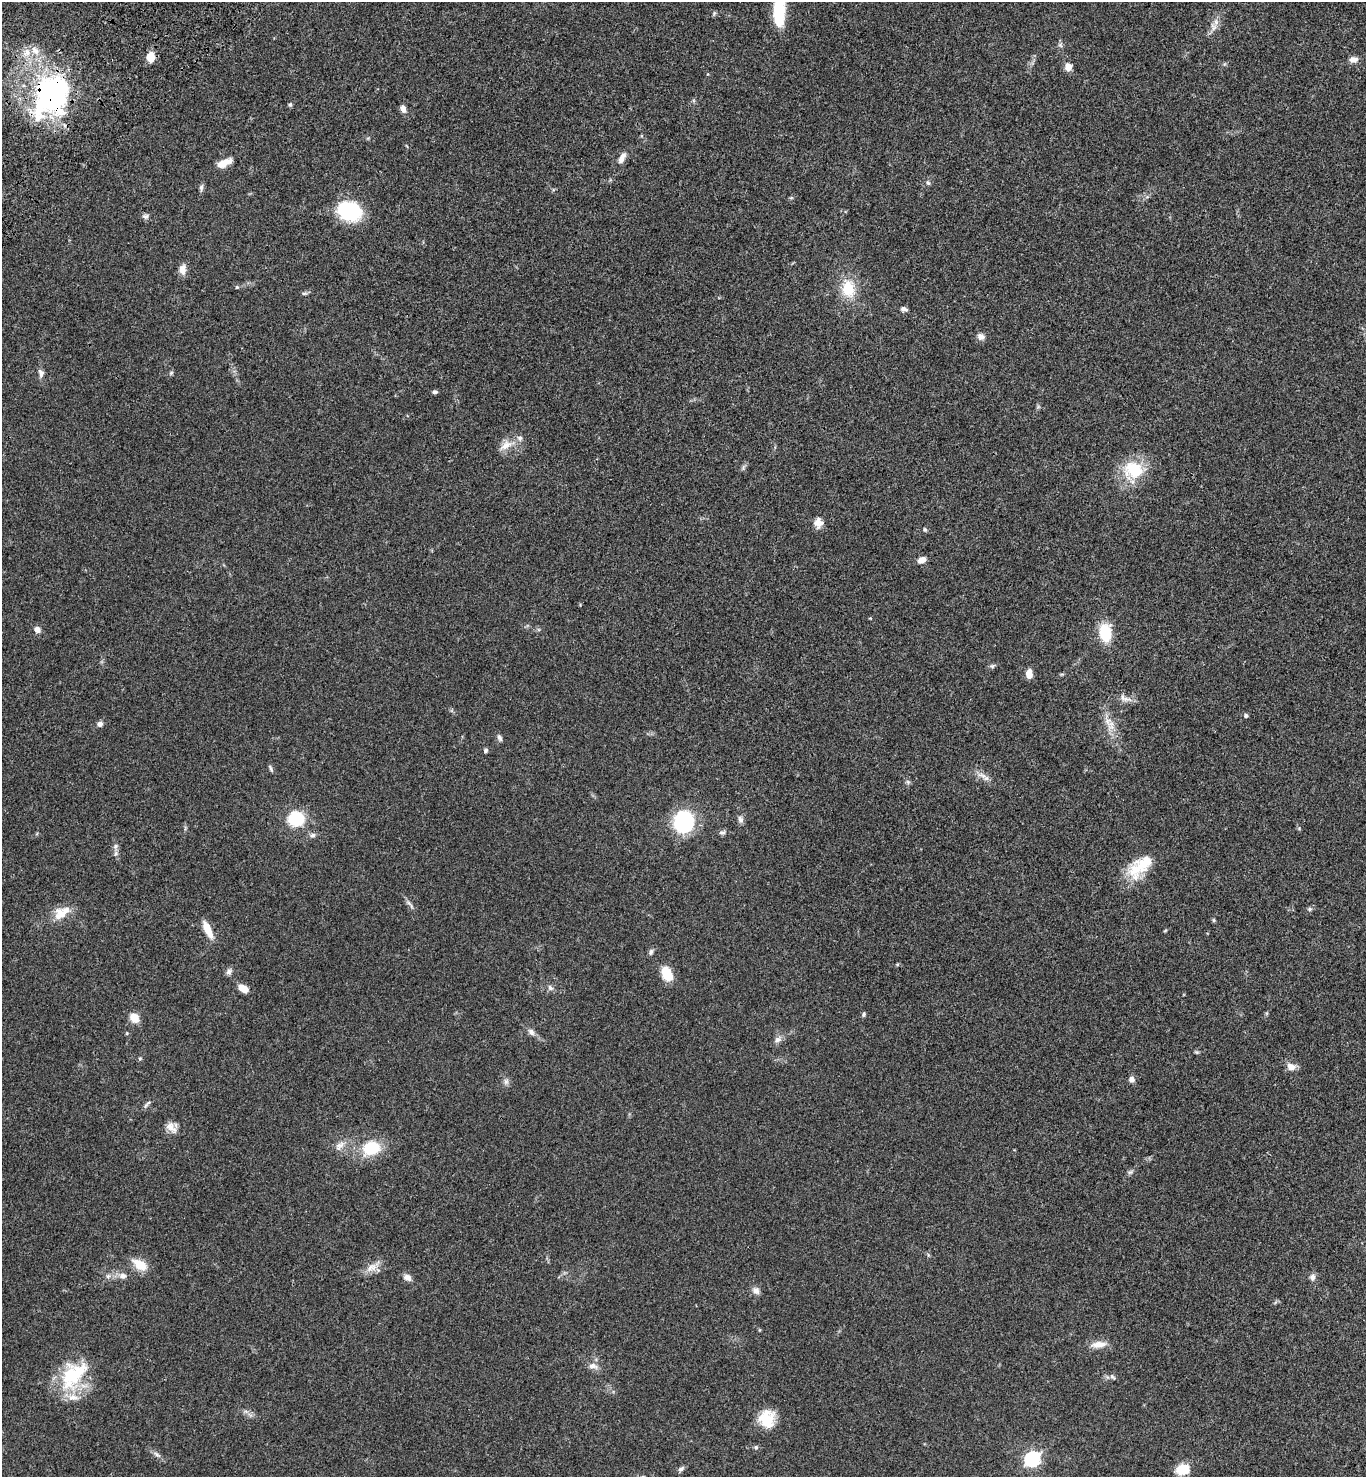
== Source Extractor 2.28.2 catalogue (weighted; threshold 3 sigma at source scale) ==
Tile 11 of 4 x 4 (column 3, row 3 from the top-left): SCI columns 2972-4335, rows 1579-3053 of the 6082 x 6105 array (HDU 1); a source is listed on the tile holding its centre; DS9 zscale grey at full resolution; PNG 1368 x 1479 px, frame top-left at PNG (2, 2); no overlay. Shown black and unused: <1% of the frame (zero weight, under 3 of 4 exposures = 6% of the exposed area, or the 3 px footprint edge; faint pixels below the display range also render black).
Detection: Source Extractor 2.28.2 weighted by HDU 2 'WHT'; one run over the whole footprint, this tile lists its part. Background 0.0474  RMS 0.0054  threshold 0.0244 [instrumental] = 3 sigma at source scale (4.5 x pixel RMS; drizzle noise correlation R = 1.50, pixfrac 1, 0.05/0.05 arcsec/px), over >= 5 px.
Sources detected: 103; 6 inside a brighter listed object's ellipse — not listed separately; the other 97 listed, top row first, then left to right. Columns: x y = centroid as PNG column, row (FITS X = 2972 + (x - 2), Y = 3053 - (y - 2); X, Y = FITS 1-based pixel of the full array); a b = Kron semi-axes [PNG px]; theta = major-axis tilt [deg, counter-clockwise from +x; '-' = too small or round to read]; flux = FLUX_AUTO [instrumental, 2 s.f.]
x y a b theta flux
779 12 33 11 88 25
714 13 7 4 57 0.66
1216 22 10 7 -90 2.7
1060 45 7 5 -45 1
35 50 14 8 -50 4.6
151 57 8 6 85 9.2
1353 59 9 7 3 3
1068 67 8 7 - 4.3
51 95 53 39 64 110
290 105 6 5 - 0.83
403 109 9 6 -65 2.4
622 158 16 7 61 3.3
223 163 15 6 24 7.7
928 183 7 4 -52 0.86
201 188 10 5 86 1.3
791 198 6 4 18 0.67
350 211 19 14 -19 47
145 216 8 7 - 1.5
182 269 11 8 85 4
237 287 5 4 - 0.6
848 289 20 15 -83 16
304 293 7 4 1 0.83
904 309 8 6 -18 1.6
981 337 10 8 -23 2.5
41 373 11 7 -77 2.1
171 373 7 4 45 0.76
435 392 6 4 2 1.1
506 445 20 10 32 5.8
743 467 8 5 71 1.1
1133 470 28 22 -16 21
817 522 15 8 82 3.5
925 529 6 5 - 0.73
922 560 8 6 28 3.9
37 630 7 6 - 2.8
1105 632 17 11 -86 19
992 666 8 5 15 1.1
1029 674 10 7 88 4.1
1126 699 18 6 -13 3.2
1246 715 6 5 - 0.98
1109 722 20 11 -46 6.1
100 724 6 5 - 2.1
499 738 10 5 -65 1.4
486 750 6 5 - 1.1
270 768 10 4 -63 0.94
983 776 17 6 -23 3.2
908 782 6 6 - 1
296 819 20 18 -13 18
740 819 10 7 -80 1.9
684 822 18 16 83 55
1299 828 5 4 - 0.58
722 832 9 6 4 1.4
312 835 8 7 - 1.6
115 846 8 6 54 1.6
1136 869 29 22 47 16
410 904 18 4 -50 1.8
1309 909 7 5 15 1.1
60 915 19 16 -63 7.5
1214 920 5 4 - 0.67
208 929 24 8 -65 6.9
1165 931 6 3 20 0.5
651 952 8 6 71 1.3
897 964 6 4 1 0.62
229 971 10 7 42 1.7
667 974 18 12 -65 9.1
244 988 11 7 -32 4.7
550 988 8 6 -46 1.6
864 1014 6 5 - 0.84
134 1017 11 9 -60 5.9
531 1032 10 7 -46 2.1
778 1040 10 7 23 2.2
1196 1052 6 4 -11 0.67
140 1058 5 5 - 0.65
1291 1067 10 8 -24 4.1
1131 1079 7 7 - 2.1
506 1082 9 7 90 1.7
148 1103 10 4 39 1.3
171 1127 17 9 -47 4.1
339 1146 15 9 37 3.7
371 1148 21 16 18 19
1130 1172 7 6 - 1.1
140 1264 20 11 -32 8.7
370 1268 15 7 56 3.7
108 1276 6 6 - 1.4
123 1276 11 8 -7 2.9
407 1277 10 7 -28 2.8
1312 1277 9 7 -89 2.1
756 1291 10 9 - 2.5
1098 1344 21 8 8 5.4
593 1366 14 8 -15 3.1
73 1375 44 26 50 33
1112 1377 9 5 -44 1.1
767 1419 19 17 -85 14
756 1447 6 6 - 1
157 1454 12 5 -38 1.8
1032 1459 7 6 - 120
681 1469 10 6 35 1.4
1183 1469 12 10 9 12
Overlapping masked pixels (flux is a lower limit): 1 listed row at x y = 51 95
Isophote crosses this tile's border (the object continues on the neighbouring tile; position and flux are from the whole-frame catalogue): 1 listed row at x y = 779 12